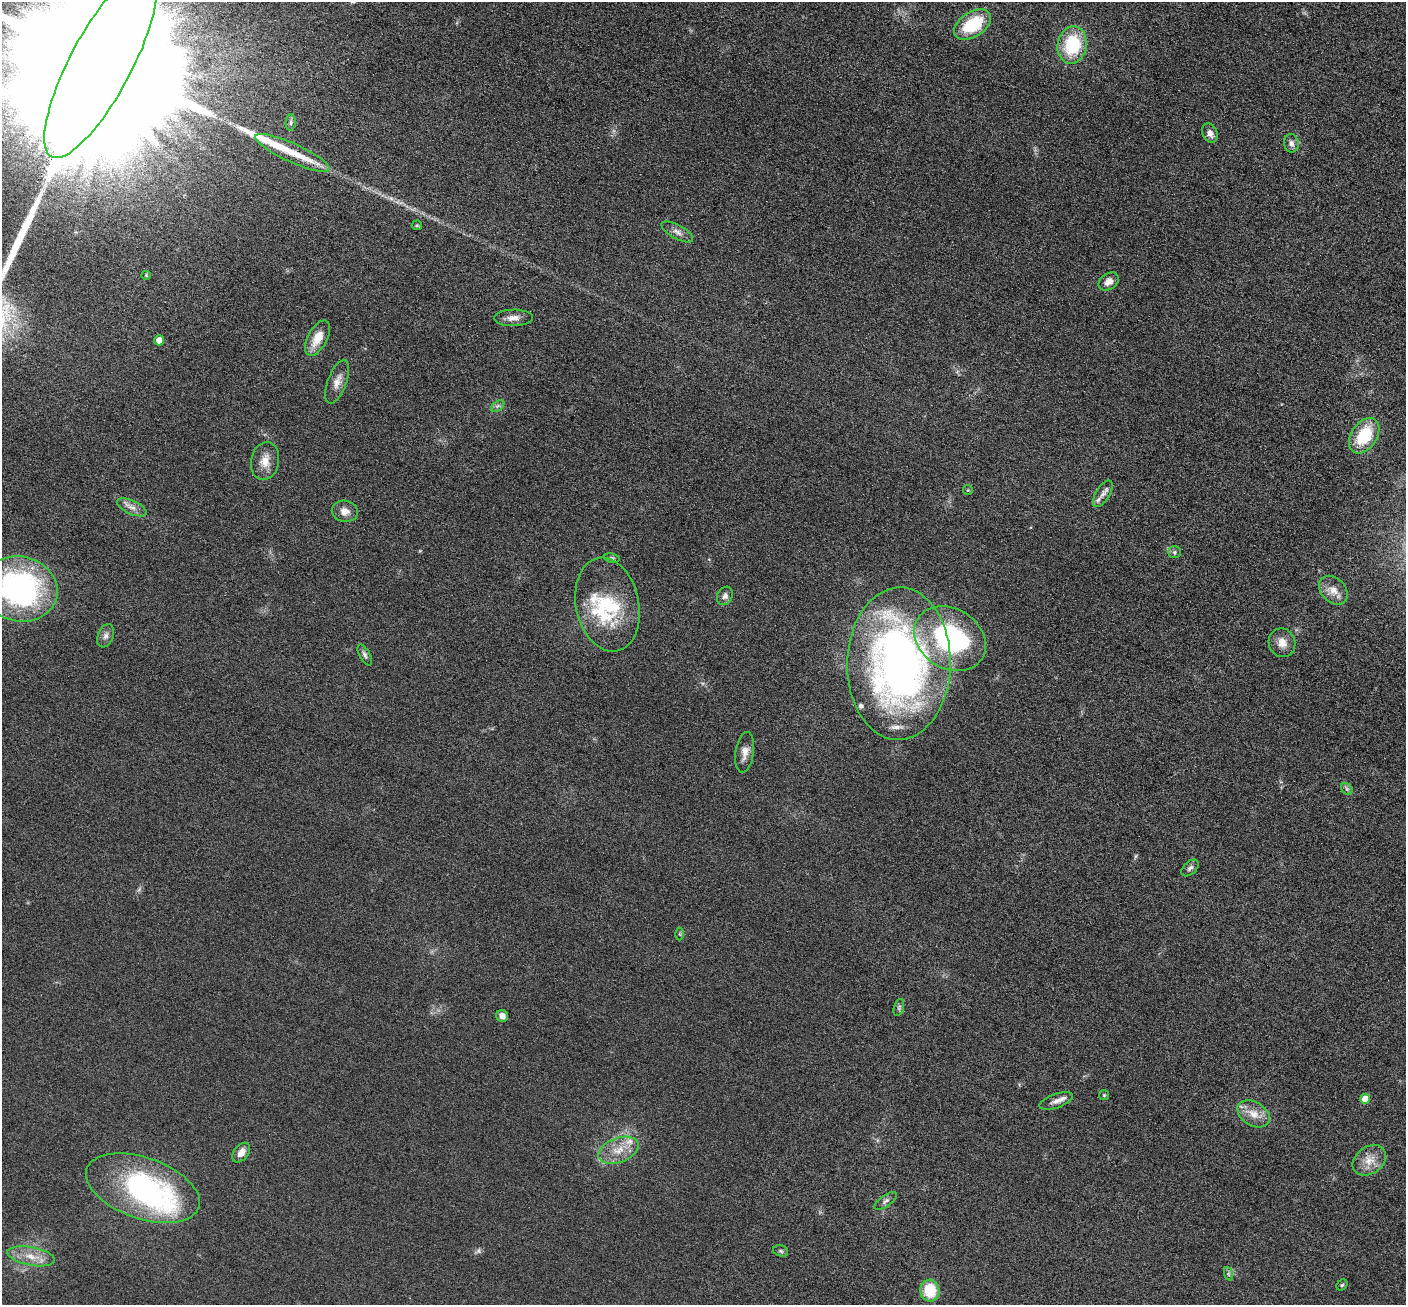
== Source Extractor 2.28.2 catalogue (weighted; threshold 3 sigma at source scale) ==
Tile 10 of 4 x 4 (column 2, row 3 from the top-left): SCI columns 1419-2822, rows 1456-2758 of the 5650 x 5662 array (HDU 1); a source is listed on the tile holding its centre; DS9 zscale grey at full resolution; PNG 1408 x 1307 px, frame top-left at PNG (2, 2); each listed source drawn as its Kron ellipse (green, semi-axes under 4 px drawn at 4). Nothing masked; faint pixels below the display range render black.
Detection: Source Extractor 2.28.2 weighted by HDU 2 'WHT'; one run over the whole footprint, this tile lists its part. Background 0.0814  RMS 0.0096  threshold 0.0393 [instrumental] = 3 sigma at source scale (4.09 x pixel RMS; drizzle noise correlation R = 1.36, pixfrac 0.8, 0.05/0.05 arcsec/px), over >= 5 px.
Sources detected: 65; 1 too faint to see at this stretch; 2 inside a brighter object's white glare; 3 long thin detections or spike segments (spike, bleed or trail) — neither listed nor drawn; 6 inside a brighter listed object's ellipse — not listed separately; the other 53 listed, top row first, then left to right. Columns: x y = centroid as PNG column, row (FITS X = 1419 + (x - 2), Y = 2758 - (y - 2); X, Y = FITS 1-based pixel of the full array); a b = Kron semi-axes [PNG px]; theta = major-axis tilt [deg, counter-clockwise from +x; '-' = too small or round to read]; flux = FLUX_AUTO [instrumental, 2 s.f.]
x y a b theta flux
973 25 20 12 33 45
1072 45 19 14 79 53
101 64 105 31 62 190000
291 123 8 5 85 2
1210 133 10 7 -66 5.6
1291 143 9 7 -80 4
292 153 40 9 -25 22
417 225 5 4 - 1.1
677 232 18 7 -29 5.2
146 275 4 4 - 0.98
1109 281 11 8 36 7
513 318 19 8 1 7
317 338 19 10 61 16
159 340 5 5 - 8.5
337 382 23 9 69 8.7
498 406 7 4 35 2.1
1364 436 19 13 57 44
265 461 19 14 78 12
968 490 5 4 - 1.1
1103 494 15 6 58 5.7
132 507 16 7 -24 6
345 511 13 10 -11 7.1
1174 552 6 6 - 2
612 558 7 5 -11 1.7
20 589 38 32 -15 210
1333 590 16 12 -45 10
725 596 9 7 61 4
607 605 47 31 -78 66
106 636 12 7 68 4.1
950 639 38 30 -33 150
1282 643 14 13 - 9.5
365 655 11 5 -61 2.7
899 664 76 51 89 550
745 752 20 9 82 7.9
1347 789 6 5 - 2
1190 868 10 6 43 3
679 934 6 4 -89 1.1
899 1007 9 5 72 1.9
502 1016 6 5 - 5.2
1104 1095 5 5 - 1.1
1365 1099 5 5 - 14
1056 1101 17 7 20 5.5
1254 1114 17 12 -31 12
618 1150 21 12 21 16
241 1153 11 7 53 7.4
1369 1160 18 13 36 12
143 1188 59 30 -19 180
886 1201 13 5 35 3.3
781 1251 7 5 -18 1.8
31 1256 24 9 -11 14
1229 1274 7 4 -71 1.6
1342 1285 6 5 - 1.4
930 1290 11 9 -85 30
Isophote crosses this tile's border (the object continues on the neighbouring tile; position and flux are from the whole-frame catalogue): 2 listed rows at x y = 101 64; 20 589